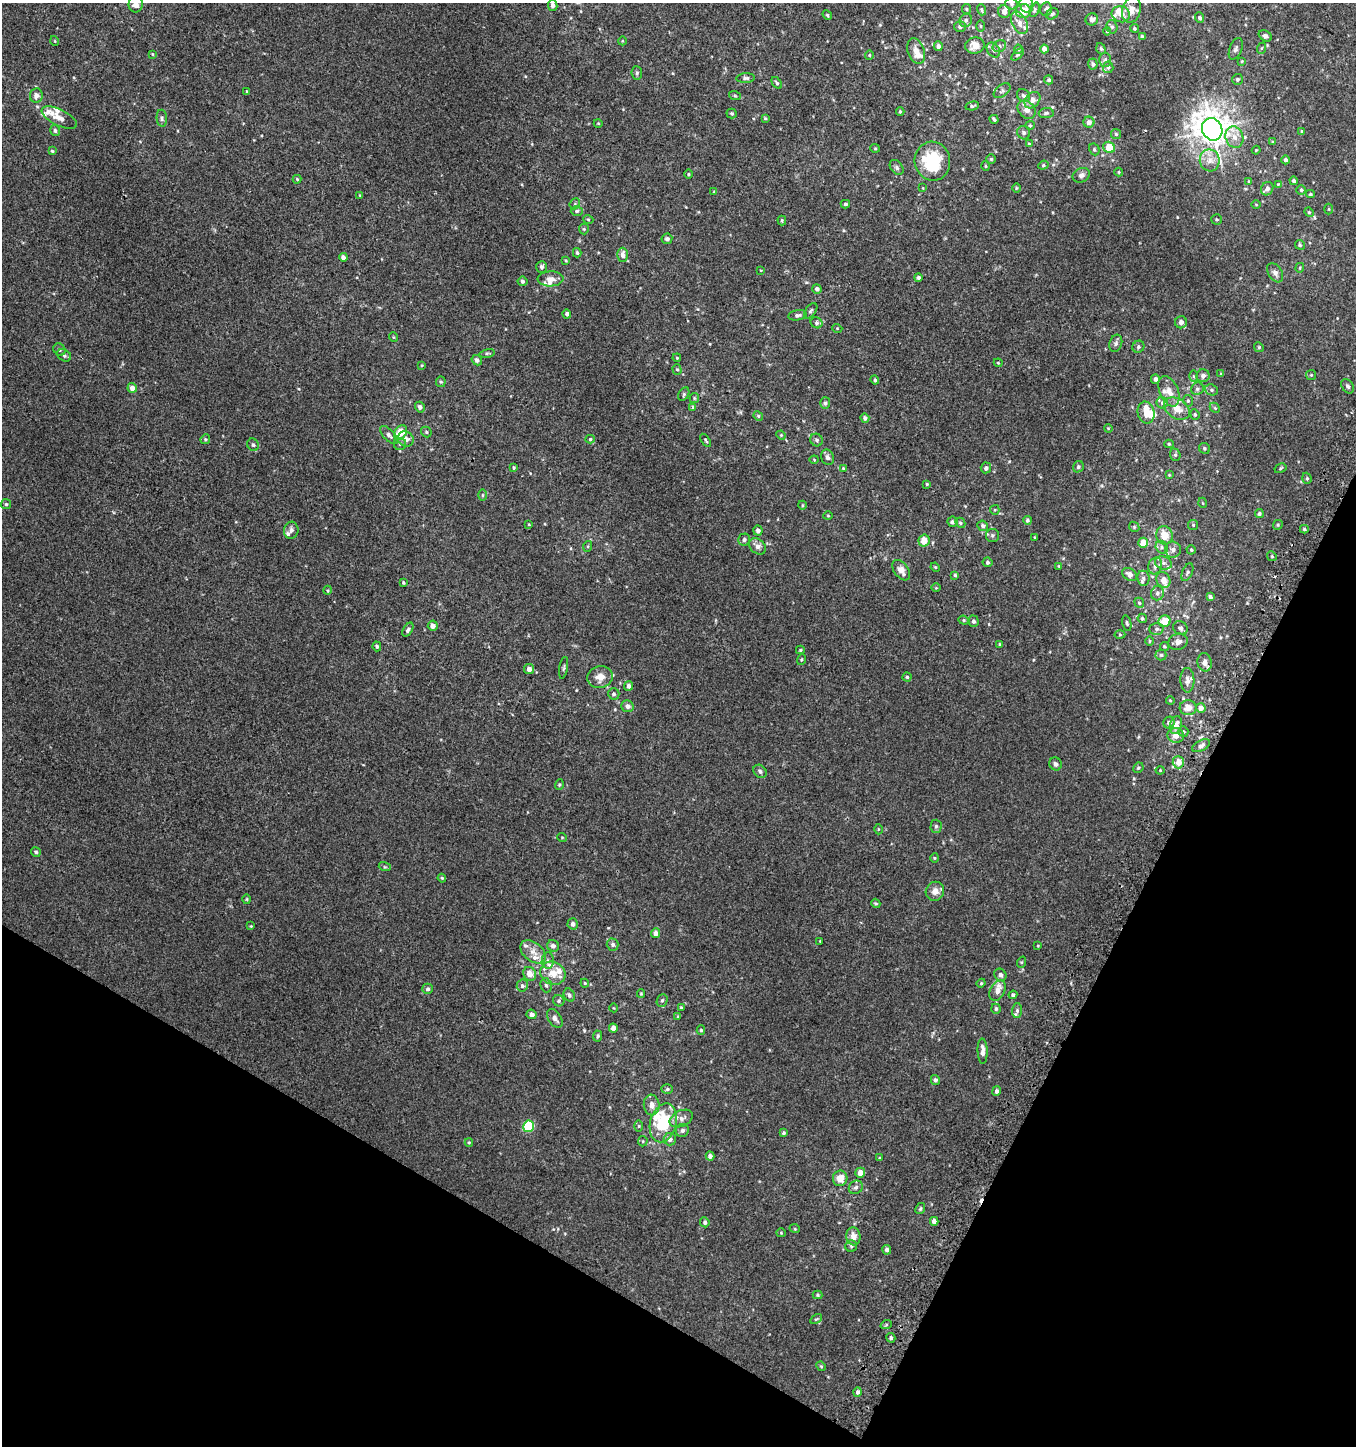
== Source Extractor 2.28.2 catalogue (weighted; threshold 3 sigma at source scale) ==
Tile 15 of 4 x 4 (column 3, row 4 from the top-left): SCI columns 2951-4304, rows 50-1493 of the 5982 x 5886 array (HDU 1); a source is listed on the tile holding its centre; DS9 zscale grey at full resolution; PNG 1358 x 1448 px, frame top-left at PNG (2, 3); each listed source drawn as its Kron ellipse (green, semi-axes under 4 px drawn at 4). Shown black and unused: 24% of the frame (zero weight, under 2 of 3 exposures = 3% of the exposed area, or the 3 px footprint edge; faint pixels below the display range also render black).
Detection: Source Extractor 2.28.2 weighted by HDU 2 'WHT'; one run over the whole footprint, this tile lists its part. Background 0.00219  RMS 0.0056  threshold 0.0251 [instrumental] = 3 sigma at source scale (4.5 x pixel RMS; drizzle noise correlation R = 1.50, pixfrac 1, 0.0396/0.0396 arcsec/px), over >= 5 px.
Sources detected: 396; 3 cosmic-ray / hot-pixel residue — neither listed nor drawn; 35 inside a brighter listed object's ellipse — not listed separately; the other 358 listed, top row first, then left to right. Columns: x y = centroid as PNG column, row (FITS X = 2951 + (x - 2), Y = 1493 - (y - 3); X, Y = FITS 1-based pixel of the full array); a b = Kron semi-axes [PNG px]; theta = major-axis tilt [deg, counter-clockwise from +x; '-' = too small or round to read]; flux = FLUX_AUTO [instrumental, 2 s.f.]
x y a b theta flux
136 4 8 7 - 3.6
1011 4 6 5 - 1
1026 4 9 6 -77 2.4
553 5 5 4 - 1.8
966 9 5 4 - 0.58
1046 9 7 6 - 1.3
981 10 6 3 -70 0.65
1035 10 7 4 69 0.9
1131 10 13 9 75 4.8
1023 11 8 7 - 9.8
1004 12 6 6 - 2.2
1052 14 6 5 - 0.99
1121 14 9 8 - 3.8
827 15 5 4 - 0.69
1200 18 5 4 - 1
1092 19 6 6 - 2.1
966 20 7 6 - 1.4
1019 23 12 7 -64 3.6
981 26 5 3 - 0.57
960 27 6 5 - 1
1112 27 7 5 -74 1.2
1134 28 4 4 - 0.82
1107 31 4 4 - 0.51
1142 36 4 4 - 0.93
1265 36 7 5 -31 1.5
55 41 5 3 - 0.39
622 41 4 3 - 0.41
975 45 9 8 - 5
938 46 5 4 - 2.1
999 46 7 5 24 1.3
1262 48 6 3 69 0.56
1018 49 4 4 - 0.6
1044 49 4 4 - 3.5
1101 49 6 4 -71 0.96
1236 49 11 6 69 1.5
993 50 8 6 -54 1.6
916 51 13 8 -71 4.1
152 54 4 3 - 0.46
869 55 5 4 - 0.66
1018 55 8 4 42 0.75
1105 60 7 6 - 1.3
1242 61 3 3 - 0.45
1093 64 5 5 - 1.3
1108 67 6 5 - 1.2
637 73 7 5 -82 1.1
746 78 9 4 4 1.3
1238 79 5 5 - 1.1
1049 80 4 4 - 0.92
777 83 6 4 -56 0.92
1002 91 9 5 38 1.4
247 92 3 3 - 0.85
1023 95 7 6 - 1.2
36 96 7 6 - 2.9
735 96 6 3 -19 0.63
1032 100 9 7 50 3.6
972 106 7 4 13 0.86
1027 110 10 8 -46 3.8
900 111 4 3 - 0.76
732 113 5 5 - 0.92
1046 113 7 5 2 1
59 118 19 8 -26 4.5
162 118 8 5 -84 1.2
765 118 4 4 - 0.54
994 119 4 2 - 0.89
1089 122 5 5 - 2.7
598 123 4 3 - 0.41
1030 125 5 4 - 0.61
1212 129 11 10 - 740
55 130 6 5 - 1.2
1302 131 4 3 - 0.48
1024 133 7 6 - 1.4
1116 134 5 5 - 0.91
1234 137 11 8 -72 4.8
1273 142 4 4 - 0.59
1029 144 4 3 - 0.59
1109 147 6 5 - 11
875 148 5 4 - 0.56
1094 149 6 5 - 1.1
1256 150 4 3 - 0.5
52 151 4 4 - 0.66
991 159 4 4 - 0.74
1210 160 11 10 - 4.8
1285 160 4 4 - 1.4
932 161 19 17 -79 30
1043 165 5 4 - 0.76
985 166 5 3 - 0.53
897 167 8 6 -52 1.2
1119 172 4 4 - 0.54
688 174 5 3 - 0.56
1081 175 9 7 25 2
297 179 4 4 - 0.68
1249 181 4 4 - 0.56
1294 181 4 3 - 1.1
1278 184 4 4 - 0.42
923 188 4 2 - 0.32
1016 188 5 3 - 0.49
1267 189 7 6 - 2.2
1301 190 5 4 - 1
714 192 4 3 - 0.49
1310 194 4 4 - 0.74
360 195 4 3 - 0.54
575 204 6 5 - 0.74
845 204 4 3 - 0.94
1256 205 4 3 - 0.43
1329 209 5 3 - 0.46
577 211 6 5 - 1.1
1309 212 5 4 - 0.63
588 219 5 3 - 0.53
1217 219 5 5 - 0.72
782 221 5 4 - 0.73
584 229 5 5 - 0.68
667 239 5 5 - 1.3
1300 245 5 4 - 0.92
577 253 5 4 - 1.1
623 255 7 5 -89 3.2
343 257 4 4 - 2
566 261 4 3 - 0.54
542 267 6 5 - 1.4
1300 268 5 4 - 0.54
761 270 3 2 - 0.34
1275 273 10 7 -57 2.5
918 277 4 4 - 1.1
551 279 13 7 1 3.5
522 281 5 5 - 1.1
817 289 5 4 - 2
811 311 9 5 52 1.2
567 314 4 4 - 1.5
797 315 9 5 9 1.4
1181 322 6 6 - 2.4
817 323 6 5 - 1
837 328 5 3 - 0.42
393 337 5 3 - 0.45
1116 343 9 6 71 1.6
1138 347 6 5 - 1.2
1259 347 5 4 - 0.67
59 349 6 5 - 1.2
487 353 8 3 12 0.76
64 355 7 5 -32 1.5
677 358 4 3 - 0.47
477 360 5 4 - 1.6
998 363 4 3 - 0.5
422 365 4 3 - 0.46
677 369 5 4 - 0.76
1221 374 4 3 - 0.58
1311 375 5 5 - 0.65
1193 376 6 4 -89 0.76
1203 376 6 6 - 2.3
1155 379 5 4 - 1.7
875 380 4 4 - 0.91
441 382 5 5 - 0.79
1348 386 8 5 -57 1.3
132 388 5 4 - 3
1197 389 6 6 - 1.4
1211 390 6 5 - 1.2
1169 391 16 9 -66 5.4
684 394 7 5 61 0.84
694 398 5 4 - 0.62
1188 401 6 4 -76 0.9
825 403 6 5 - 0.99
1162 403 5 5 - 1
420 407 5 5 - 1.7
692 407 4 3 - 1.7
1215 408 6 4 -45 0.69
1177 409 14 9 -33 6.8
1146 413 11 8 -76 5.9
1195 414 5 4 - 0.78
758 416 5 4 - 0.76
865 418 4 4 - 1.4
1108 428 4 3 - 0.46
400 432 8 6 54 11
426 432 6 4 -48 0.75
389 435 11 5 -47 2
781 435 5 4 - 0.58
205 439 5 4 - 0.65
406 439 8 7 - 3.2
590 439 5 4 - 0.82
706 440 7 3 -56 0.71
817 440 6 6 - 1.3
400 444 6 6 - 1.2
1169 444 5 4 - 0.67
253 445 6 5 - 1.1
1204 448 6 5 - 0.87
1175 455 6 5 - 0.96
827 457 8 6 -73 1.8
814 460 4 4 - 0.5
1078 467 6 5 - 1
514 468 4 4 - 0.71
843 468 4 4 - 0.53
986 468 5 5 - 1.4
1280 468 6 4 30 0.7
1169 475 4 3 - 0.48
1307 478 6 4 -71 0.76
927 484 3 3 - 0.7
483 495 6 4 90 0.71
1203 503 5 3 - 0.45
6 504 5 5 - 0.8
802 505 4 3 - 0.51
995 510 5 4 - 0.62
1259 513 4 4 - 0.99
828 516 5 3 - 0.47
1027 520 4 4 - 0.93
952 522 5 5 - 1.4
960 523 5 4 - 0.84
529 525 4 2 - 0.38
1193 525 5 5 - 0.75
1278 525 5 4 - 0.66
983 526 5 5 - 1.2
1134 527 5 4 - 0.76
1304 529 4 3 - 0.85
291 530 8 7 - 2.1
758 530 5 4 - 1.7
992 535 6 6 - 1.2
1164 535 9 8 - 7.3
1035 537 3 2 - 0.37
744 540 6 6 - 1.3
924 540 6 5 - 6
1143 543 5 5 - 7.9
588 546 5 3 - 0.51
757 546 9 7 -43 3
1162 547 7 5 -49 1.6
1173 550 8 8 - 2.3
1191 550 5 4 - 0.71
1272 556 5 4 - 0.67
987 562 5 5 - 1.2
1163 563 8 6 -15 2
1059 566 4 4 - 0.58
1155 566 8 6 74 2.2
935 567 5 3 - 0.47
901 570 11 7 -54 3.5
1187 572 9 5 66 1.3
1130 574 8 5 -35 3.2
955 575 4 4 - 0.7
1143 578 7 6 - 1.5
1163 580 8 7 - 3.9
403 583 4 4 - 0.66
936 588 5 3 - 0.47
328 590 4 3 - 0.52
1157 593 7 6 - 1.5
1210 597 4 4 - 1.6
1139 603 5 4 - 0.86
1142 618 5 4 - 0.91
964 620 5 4 - 0.66
974 621 5 5 - 1.5
1164 621 6 6 - 8.1
1127 623 8 4 -77 0.99
433 626 5 5 - 3
1180 628 7 6 - 1.7
1156 629 7 5 -1 1.4
408 630 8 4 60 1.2
1120 634 5 3 - 0.61
1149 641 5 3 - 0.57
1178 642 10 8 19 2.9
1000 644 4 3 - 0.62
377 646 5 4 - 0.91
1164 646 4 4 - 0.72
800 650 4 3 - 0.64
1161 655 5 5 - 0.93
801 660 5 3 - 0.49
1205 662 9 7 -79 2.7
564 668 11 3 80 0.97
529 669 5 5 - 3
600 677 13 11 15 5.6
907 677 4 4 - 0.75
1187 680 12 7 -88 2.7
629 686 5 4 - 2.1
614 694 6 5 - 1.3
1170 700 4 3 - 0.5
628 706 6 6 - 2.4
1188 708 8 7 - 4.7
1201 708 5 4 - 3.4
1169 722 6 5 - 2.2
1176 725 9 6 75 3.9
1183 732 5 5 - 0.82
1176 735 8 7 - 4.6
1201 746 10 5 27 1.9
1178 762 6 5 - 6.2
1056 764 6 6 - 1.4
1138 768 5 4 - 0.84
1160 770 4 4 - 0.49
760 771 7 6 - 1.4
559 784 5 3 - 0.57
936 826 6 5 - 1.1
878 829 5 3 - 0.5
562 837 5 3 - 0.42
36 852 5 4 - 0.95
934 858 5 3 - 0.48
385 867 6 4 -18 0.62
442 878 4 3 - 0.57
935 891 10 9 - 3.6
247 899 5 3 - 0.52
876 903 5 4 - 0.78
573 924 5 5 - 2
251 926 4 4 - 0.4
655 933 5 4 - 2.8
820 941 3 2 - 0.38
613 945 6 6 - 1.6
553 946 6 5 - 2.2
1038 946 3 3 - 0.42
533 952 14 9 -38 5.1
548 961 8 6 86 1.7
1022 962 6 3 70 0.52
553 973 13 11 -26 7.4
530 974 7 6 - 4.7
1000 975 6 5 - 1.6
585 983 4 3 - 0.57
981 983 4 4 - 0.59
546 985 7 5 -73 1.2
522 986 6 5 - 1.3
428 989 5 5 - 1.1
997 991 11 7 61 4.2
641 994 4 4 - 0.5
569 995 7 5 -63 1.4
1013 995 4 4 - 1.2
662 1000 6 5 - 1.1
559 1001 6 5 - 1.1
681 1007 3 3 - 0.53
614 1008 4 3 - 0.35
996 1009 5 4 - 1
1017 1011 7 5 89 1.3
532 1014 5 4 - 2.1
678 1017 4 3 - 0.54
555 1018 10 6 -57 2.4
613 1028 4 4 - 2.7
701 1030 5 4 - 0.81
598 1036 5 4 - 1
983 1051 13 5 -87 3.2
935 1080 5 4 - 1.3
667 1089 6 5 - 0.92
996 1091 5 4 - 1.4
652 1105 10 8 -84 3.7
681 1118 12 8 26 3.2
663 1123 20 13 75 25
529 1126 6 5 - 37
639 1126 5 4 - 0.6
682 1130 7 6 - 1.6
783 1133 4 4 - 0.85
670 1139 6 6 - 2.6
643 1141 5 5 - 0.65
469 1142 4 4 - 0.62
710 1156 4 4 - 2
879 1158 3 3 - 0.46
860 1173 5 5 - 4.6
840 1178 8 7 - 5.7
856 1187 7 6 - 1.4
920 1209 6 4 60 0.87
934 1221 4 4 - 3.5
705 1222 5 4 - 1.3
795 1229 5 3 - 0.44
781 1233 5 4 - 0.52
853 1236 9 7 -84 4.2
851 1246 6 5 - 0.99
887 1250 5 4 - 1.6
818 1295 5 4 - 0.75
816 1319 6 4 32 0.76
886 1325 6 3 19 0.72
891 1338 5 4 - 1.1
821 1366 5 4 - 0.63
858 1392 5 4 - 1.4
Isophote crosses this tile's border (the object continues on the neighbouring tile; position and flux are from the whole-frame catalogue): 5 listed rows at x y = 136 4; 1011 4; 1026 4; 1023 11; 1121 14